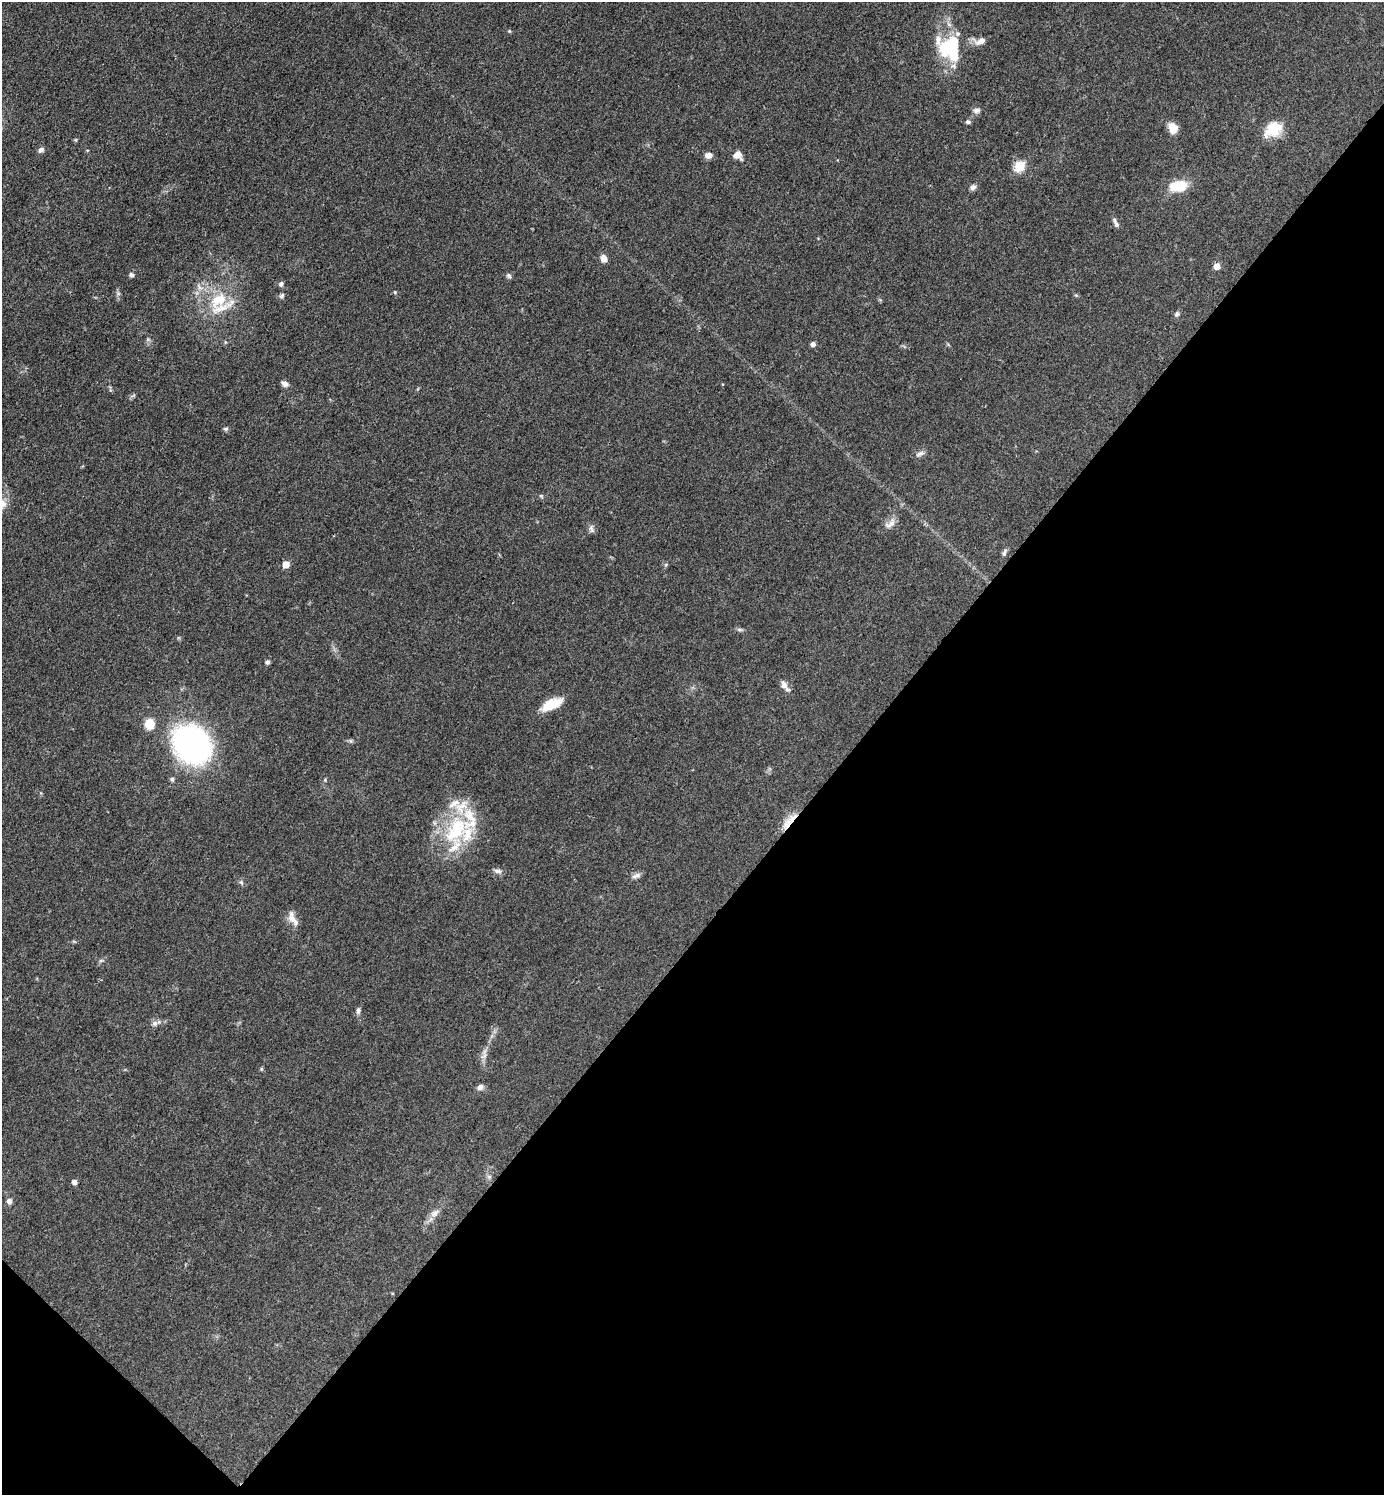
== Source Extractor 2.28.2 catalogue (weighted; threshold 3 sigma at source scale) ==
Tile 15 of 4 x 4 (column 3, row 4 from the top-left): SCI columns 2918-4299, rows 2-1494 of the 5977 x 5976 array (HDU 1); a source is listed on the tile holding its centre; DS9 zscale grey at full resolution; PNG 1386 x 1497 px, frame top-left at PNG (2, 2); no overlay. Shown black and unused: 40% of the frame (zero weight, under 3 of 4 exposures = <1% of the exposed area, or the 3 px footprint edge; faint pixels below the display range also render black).
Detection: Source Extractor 2.28.2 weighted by HDU 2 'WHT'; one run over the whole footprint, this tile lists its part. Background 0.0526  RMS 0.0049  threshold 0.022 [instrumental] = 3 sigma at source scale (4.5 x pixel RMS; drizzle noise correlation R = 1.50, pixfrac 1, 0.05/0.05 arcsec/px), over >= 5 px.
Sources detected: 65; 2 inside a brighter object's white glare — not listed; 7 inside a brighter listed object's ellipse — not listed separately; the other 56 listed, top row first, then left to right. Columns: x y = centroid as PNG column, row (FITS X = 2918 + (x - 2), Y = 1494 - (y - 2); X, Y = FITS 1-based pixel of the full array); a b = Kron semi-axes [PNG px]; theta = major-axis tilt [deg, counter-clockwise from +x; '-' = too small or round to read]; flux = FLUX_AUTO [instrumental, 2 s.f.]
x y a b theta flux
509 31 4 4 - 0.49
980 41 17 9 11 3.7
947 47 24 20 60 21
977 110 9 6 8 1.6
968 122 6 5 - 1
1173 128 14 10 -70 4.9
1273 130 23 16 33 11
41 150 8 6 40 1.6
708 155 8 7 - 2.7
737 155 11 9 -21 3.4
1020 166 6 5 - 32
1178 186 19 12 6 13
973 187 8 7 - 1.6
1116 225 8 6 -64 1.3
604 258 7 6 - 3.8
1217 266 5 5 - 6.3
131 275 6 5 - 1.1
509 276 7 6 - 1.1
281 284 7 6 - 1.4
395 292 5 4 - 0.56
282 296 8 5 40 1.1
218 300 28 18 34 18
1177 314 7 5 51 1.1
813 344 4 4 - 2.1
285 384 9 6 -33 2.2
226 429 7 5 1 0.89
920 454 13 6 24 1.8
541 496 6 3 -19 0.62
890 524 20 8 36 3.4
591 529 10 6 -78 1.5
1004 553 9 5 70 1.3
286 564 5 5 - 6.2
739 629 9 4 -1 1
267 662 5 5 - 1.2
784 686 17 7 -53 2.9
551 704 24 10 26 11
149 724 10 9 - 9
351 741 6 5 - 0.81
192 745 27 23 -47 180
172 779 6 5 - 0.99
325 780 5 3 - 0.48
789 821 29 8 50 6.5
456 830 48 27 58 38
498 871 12 6 -5 1.7
636 876 13 6 21 1.9
241 882 7 5 -62 1
292 918 20 9 -75 4.1
101 960 6 4 20 0.76
358 1011 9 6 84 1.4
155 1023 7 7 - 1.6
261 1069 6 3 72 0.55
480 1087 8 6 27 2.1
489 1177 6 6 - 1
74 1182 5 4 - 2.1
9 1201 7 6 - 1.9
434 1213 15 8 38 3.4
Overlapping masked pixels (flux is a lower limit): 1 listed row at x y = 789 821